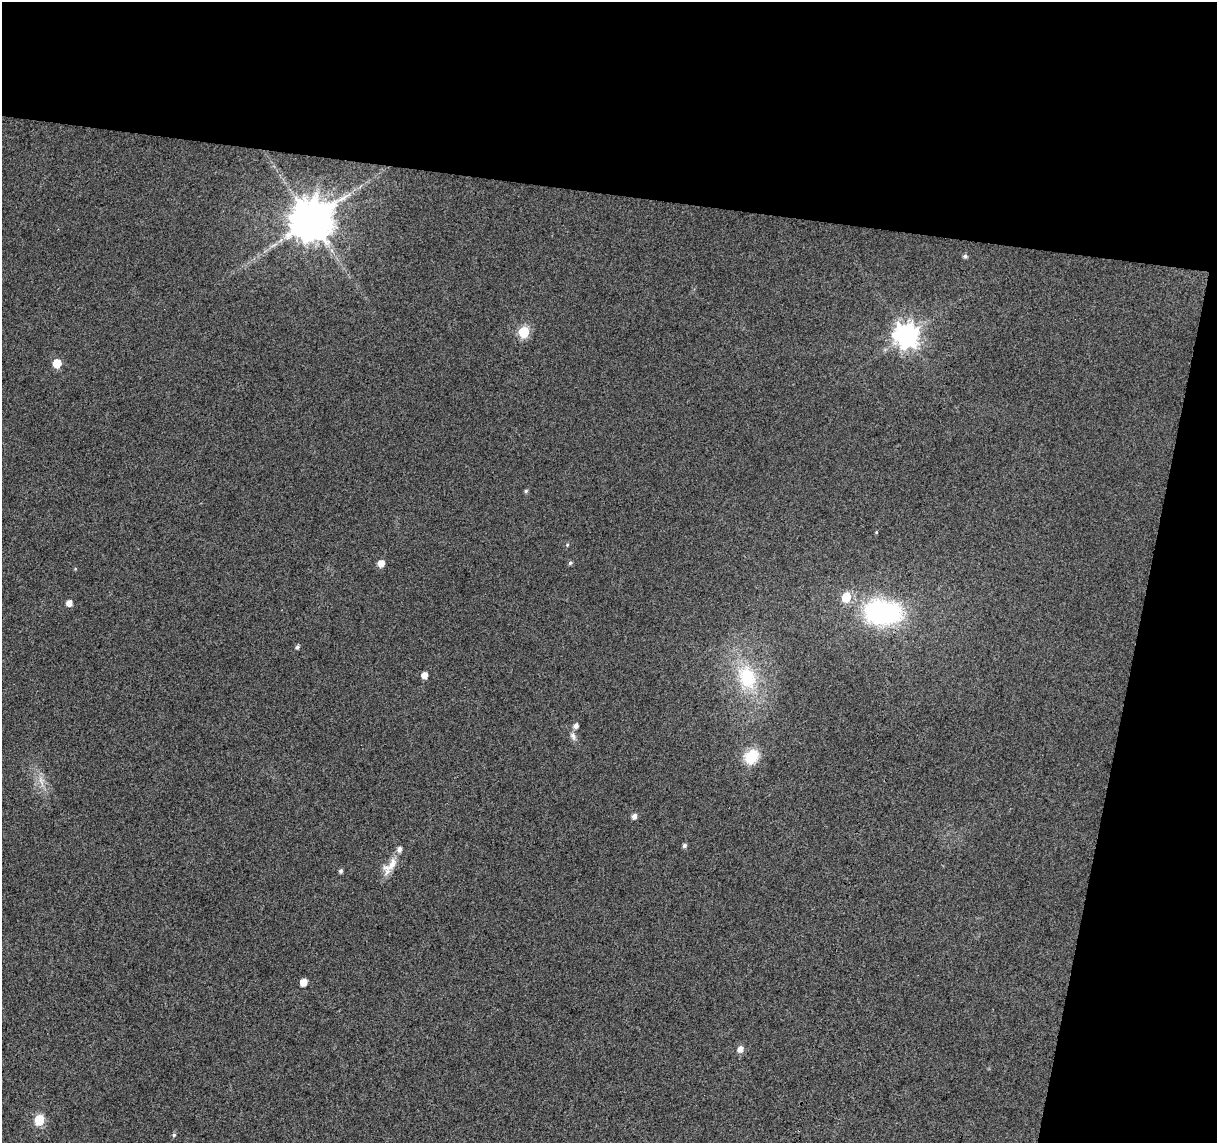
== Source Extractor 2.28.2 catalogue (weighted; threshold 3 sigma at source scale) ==
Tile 2 of 2 x 2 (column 2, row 1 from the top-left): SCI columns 1215-2429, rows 1269-2409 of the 2429 x 2522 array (HDU 1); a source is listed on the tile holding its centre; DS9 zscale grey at full resolution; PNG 1219 x 1145 px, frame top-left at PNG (2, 2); no overlay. Shown black and unused: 23% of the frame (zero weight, under 3 of 4 exposures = <1% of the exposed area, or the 3 px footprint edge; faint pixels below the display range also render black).
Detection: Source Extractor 2.28.2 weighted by HDU 2 'WHT'; one run over the whole footprint, this tile lists its part. Background 0.035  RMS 0.011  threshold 0.0489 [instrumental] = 3 sigma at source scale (4.5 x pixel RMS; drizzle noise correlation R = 1.50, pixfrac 1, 0.0396/0.0396 arcsec/px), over >= 5 px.
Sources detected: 29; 1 inside a brighter listed object's ellipse — not listed separately; the other 28 listed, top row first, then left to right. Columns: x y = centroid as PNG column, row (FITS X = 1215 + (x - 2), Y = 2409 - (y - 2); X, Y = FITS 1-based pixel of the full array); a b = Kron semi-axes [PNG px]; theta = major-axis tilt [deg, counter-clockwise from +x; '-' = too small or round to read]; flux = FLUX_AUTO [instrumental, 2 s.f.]
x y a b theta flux
311 220 12 11 - 4100
965 256 5 4 - 2.6
523 332 6 6 - 77
907 335 9 8 - 920
57 363 6 5 - 30
526 491 5 4 - 1.8
876 532 4 3 - 0.9
567 545 5 4 - 1.3
381 563 5 5 - 11
570 563 5 5 - 2
846 597 6 5 - 40
69 603 5 5 - 8.5
883 612 37 24 -5 160
297 647 5 4 - 2.4
424 675 5 5 - 9
747 677 32 22 -70 63
576 726 6 5 - 4.3
573 736 11 6 -68 4.3
751 757 17 14 46 28
41 781 15 4 -68 6.4
634 816 5 5 - 5.3
684 845 5 5 - 2.5
392 864 22 10 65 14
341 871 5 5 - 2.3
303 982 5 5 - 12
740 1049 6 5 - 7.4
39 1120 6 6 - 59
174 1135 5 4 - 1.5